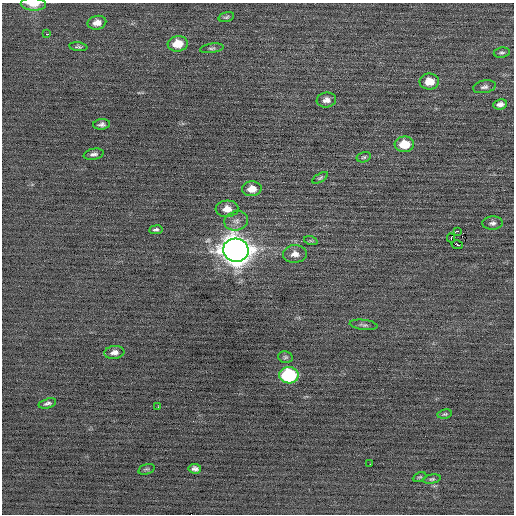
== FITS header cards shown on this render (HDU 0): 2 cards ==
NAXIS1  =                  512 / Axis length
NAXIS2  =                  512 / Axis length

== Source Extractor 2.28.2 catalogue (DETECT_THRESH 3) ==
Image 512 x 512 px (HDU 0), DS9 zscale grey, 1 PNG px = 1 image px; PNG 516 x 516 px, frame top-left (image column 1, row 512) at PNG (2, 3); each listed source drawn as its Kron ellipse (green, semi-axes under 4 px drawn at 4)
Background -0.0103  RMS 0.68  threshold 2.03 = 3 sigma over >= 5 px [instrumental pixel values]
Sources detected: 40; all 40 listed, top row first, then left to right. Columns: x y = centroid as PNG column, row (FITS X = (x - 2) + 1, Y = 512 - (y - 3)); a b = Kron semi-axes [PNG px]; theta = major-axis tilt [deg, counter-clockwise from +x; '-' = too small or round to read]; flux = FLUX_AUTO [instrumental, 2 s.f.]
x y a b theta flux
33 4 13 6 -3 560
226 17 8 4 16 81
97 23 9 7 11 330
47 34 2 2 - 220
178 44 10 8 7 840
78 47 9 4 -7 95
212 48 12 4 7 110
502 53 8 5 9 92
429 81 10 8 1 620
484 87 11 6 11 160
326 100 10 7 7 260
500 104 7 5 7 190
101 124 8 5 6 140
404 144 10 7 4 1000
94 154 10 5 11 150
364 157 7 5 15 87
320 178 9 4 31 81
252 189 10 7 4 540
227 209 11 8 3 470
236 221 12 9 13 300
493 223 10 6 3 160
156 230 7 4 7 100
458 231 3 2 - 1300
451 238 4 2 - 580
311 241 7 4 -18 76
457 245 6 3 -11 550
236 250 13 11 -13 68000
295 254 12 9 2 350
364 325 14 5 -6 140
114 352 10 6 7 230
285 357 7 5 -13 88
289 375 10 8 -1 4600
47 403 9 4 17 140
158 407 2 2 - 140
445 414 7 4 9 75
370 464 2 2 - 190
146 469 8 5 17 81
195 469 6 5 - 160
420 477 7 4 25 67
432 479 9 4 9 90
At the frame edge (FLAGS 8, measured only in part): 1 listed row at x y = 33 4